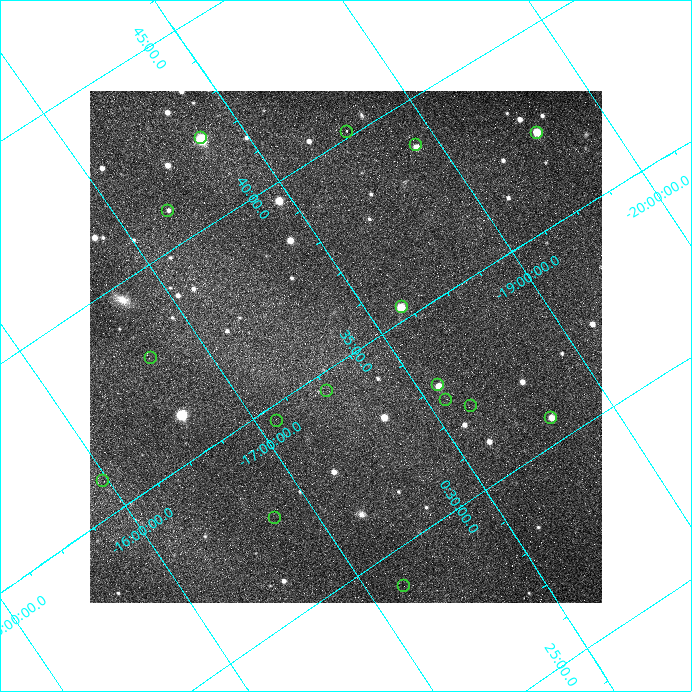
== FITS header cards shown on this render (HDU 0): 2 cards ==
NAXIS1  =                  512 /fastest changing axis
NAXIS2  =                  512 /next to fastest changing axis

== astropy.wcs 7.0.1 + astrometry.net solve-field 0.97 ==
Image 512 x 512 px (HDU 0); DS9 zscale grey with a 90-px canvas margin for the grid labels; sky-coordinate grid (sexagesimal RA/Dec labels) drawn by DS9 from the SOLVED WCS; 16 Tycho-2 reference stars matched to detected sources circled (green)
Header WCS: none
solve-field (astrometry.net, Tycho-2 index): SOLVED blind (the file carries no WCS)
Solved WCS: RA---TAN-SIP/DEC--TAN-SIP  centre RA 00:35:15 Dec -17:45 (8.81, -17.76 deg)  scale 23.1 arcsec/px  FOV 197.5' x 198.7'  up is +124 deg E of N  parity flipped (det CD > 0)
(file carries no celestial WCS; the grid is the blind solution)
Tycho-2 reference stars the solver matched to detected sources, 16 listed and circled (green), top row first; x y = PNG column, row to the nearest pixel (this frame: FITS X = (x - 90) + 1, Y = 512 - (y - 91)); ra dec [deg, ICRS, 3 dp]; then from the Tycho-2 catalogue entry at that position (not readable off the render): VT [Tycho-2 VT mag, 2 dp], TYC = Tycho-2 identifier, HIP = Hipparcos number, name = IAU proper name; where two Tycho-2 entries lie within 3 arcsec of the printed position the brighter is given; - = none
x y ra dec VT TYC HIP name
347 132 10.033 -18.547 10.35 5847-1256-1 - -
537 133 9.346 -19.565 8.35 5849-1100-1 2945 -
201 138 10.530 -17.741 9.60 5847-407-1 3304 -
416 145 9.710 -18.868 8.36 5849-703-1 3060 -
168 211 10.231 -17.298 9.80 5847-853-1 - -
402 307 8.831 -18.204 9.56 5847-69-1 - -
151 358 9.469 -16.672 8.43 5847-1159-1 2976 -
438 385 8.257 -18.116 9.20 5847-167-1 - -
327 391 8.631 -17.498 10.08 5847-258-1 - -
446 400 8.146 -18.109 8.15 5847-181-1 2567 -
471 406 8.020 -18.222 7.20 5847-767-1 2527 -
551 418 7.659 -18.621 7.60 5843-674-1 2403 -
277 421 8.650 -17.120 10.12 5847-229-1 - -
103 481 8.968 -15.974 8.92 5847-1983-1 - -
275 518 8.122 -16.757 10.43 5847-118-1 - -
404 586 7.267 -17.217 9.91 5840-121-1 2274 -